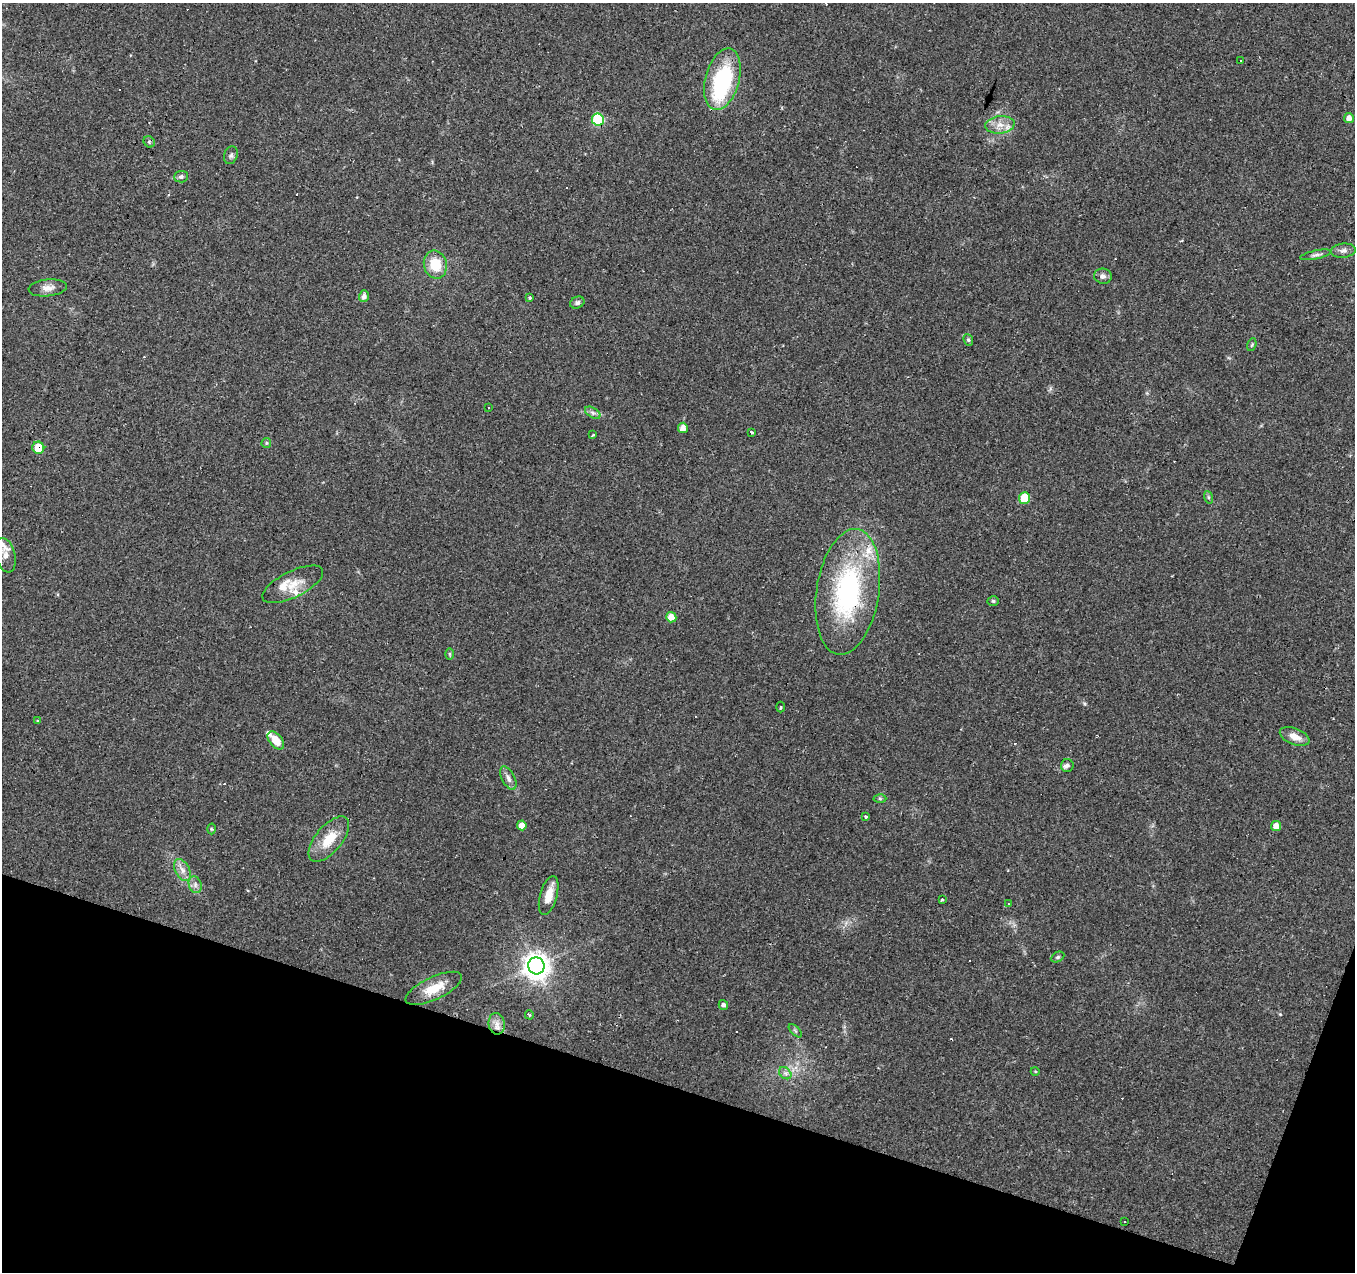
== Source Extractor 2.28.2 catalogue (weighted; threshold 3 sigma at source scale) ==
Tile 15 of 4 x 4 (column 3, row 4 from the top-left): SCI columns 2706-4058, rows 212-1481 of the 5415 x 5566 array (HDU 1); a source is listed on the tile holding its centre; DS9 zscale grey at full resolution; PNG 1357 x 1274 px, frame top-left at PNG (2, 3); each listed source drawn as its Kron ellipse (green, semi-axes under 4 px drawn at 4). Shown black and unused: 16% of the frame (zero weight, under 2 of 3 exposures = <1% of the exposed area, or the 3 px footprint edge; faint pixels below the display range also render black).
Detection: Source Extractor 2.28.2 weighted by HDU 2 'WHT'; one run over the whole footprint, this tile lists its part. Background 0.0886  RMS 0.0067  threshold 0.0302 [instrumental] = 3 sigma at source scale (4.5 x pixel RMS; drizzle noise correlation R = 1.50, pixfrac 1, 0.0396/0.0396 arcsec/px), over >= 5 px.
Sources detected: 82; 1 inside a brighter object's white glare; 16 cosmic-ray / hot-pixel residue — neither listed nor drawn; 5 inside a brighter listed object's ellipse — not listed separately; the other 60 listed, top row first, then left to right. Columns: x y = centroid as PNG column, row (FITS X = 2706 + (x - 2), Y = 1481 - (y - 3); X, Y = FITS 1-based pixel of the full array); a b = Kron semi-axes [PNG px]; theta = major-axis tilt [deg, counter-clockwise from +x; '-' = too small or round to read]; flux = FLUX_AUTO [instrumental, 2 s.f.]
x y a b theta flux
1240 60 2 2 - 0.64
722 79 31 17 75 63
1349 118 5 5 - 4.3
598 119 6 6 - 53
1000 125 15 8 6 6.7
149 142 6 5 - 1.2
231 155 9 6 71 1.9
181 177 7 6 - 1.7
1343 251 12 7 6 3
1316 255 15 4 12 2.2
435 265 14 11 -77 18
1103 276 9 7 -8 2.7
48 288 19 8 6 5.5
364 296 6 5 - 2.9
530 298 4 3 - 0.73
577 303 7 5 24 1.8
968 340 6 4 -68 1.1
1252 345 7 4 70 0.87
489 407 3 2 - 0.47
593 413 8 5 -31 1.9
683 428 5 5 - 4.3
751 432 4 3 - 9
593 435 4 2 - 1.2
266 443 5 4 - 0.85
38 448 6 6 - 15
1208 497 6 4 -71 1
1024 498 6 5 - 19
5 555 17 9 -77 7
293 584 33 13 26 13
848 592 63 31 81 110
993 601 5 4 - 1.1
671 617 5 5 - 6.8
450 654 6 4 -89 0.79
781 707 5 3 - 0.76
37 720 3 2 - 1
1295 736 15 8 -21 6.4
276 740 10 6 -51 10
1067 765 6 6 - 2.1
508 778 13 6 -63 3.4
880 798 6 4 -1 1.1
866 817 3 3 - 0.96
522 825 5 4 - 6.1
1276 826 5 5 - 5.5
211 829 5 3 - 0.71
329 839 27 13 50 17
182 870 12 7 -61 4.3
195 885 8 6 -71 2.3
549 895 20 8 74 9.3
942 900 4 3 - 1.2
1008 904 3 2 - 0.44
1058 957 7 5 27 1.1
536 966 8 8 - 740
434 988 30 11 25 14
723 1005 5 4 - 2.1
529 1015 5 3 - 0.77
497 1024 11 8 -82 4.3
795 1031 8 3 -45 0.97
1035 1071 4 3 - 0.62
785 1073 7 5 -44 2
1124 1221 2 2 - 0.6
Overlapping masked pixels (flux is a lower limit): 3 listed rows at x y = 598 119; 38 448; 848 592